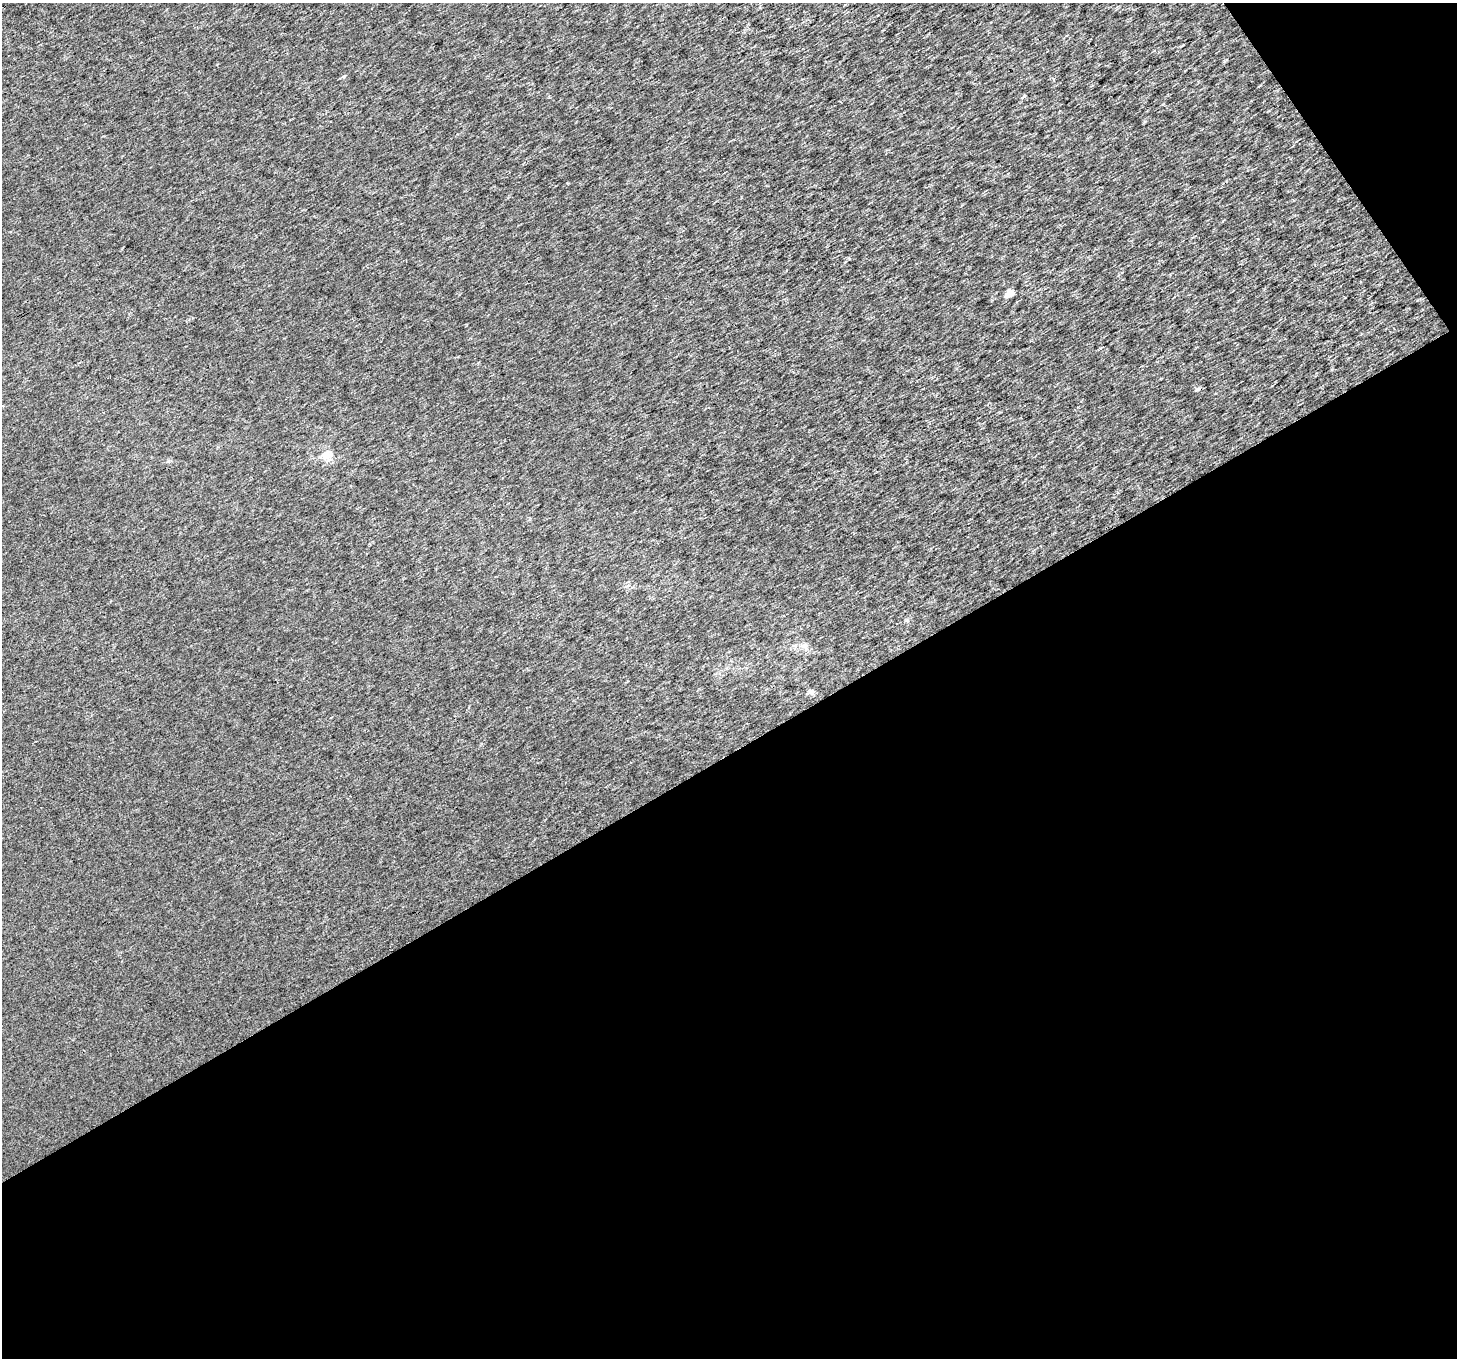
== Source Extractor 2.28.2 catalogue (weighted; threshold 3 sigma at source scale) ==
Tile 4 of 2 x 2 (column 2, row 2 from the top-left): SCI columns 1455-2909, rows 89-1444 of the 2912 x 2870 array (HDU 1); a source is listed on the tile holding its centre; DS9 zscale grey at full resolution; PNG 1459 x 1360 px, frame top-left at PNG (2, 3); no overlay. Shown black and unused: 47% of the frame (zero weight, under 3 of 4 exposures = <1% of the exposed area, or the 3 px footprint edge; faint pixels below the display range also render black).
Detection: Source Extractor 2.28.2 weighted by HDU 2 'WHT'; one run over the whole footprint, this tile lists its part. Background 9.86e-04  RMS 0.0049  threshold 0.0219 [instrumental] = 3 sigma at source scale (4.5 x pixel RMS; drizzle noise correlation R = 1.50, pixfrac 1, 0.0396/0.0396 arcsec/px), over >= 5 px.
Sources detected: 5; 1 cosmic-ray / hot-pixel residue — not listed; the other 4 listed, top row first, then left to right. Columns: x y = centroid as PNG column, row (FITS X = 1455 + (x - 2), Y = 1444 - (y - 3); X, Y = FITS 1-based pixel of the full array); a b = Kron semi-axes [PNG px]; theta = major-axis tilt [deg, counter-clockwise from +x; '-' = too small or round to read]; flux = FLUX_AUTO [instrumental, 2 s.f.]
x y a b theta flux
344 76 5 3 - 0.54
1010 293 6 4 28 8.8
327 455 14 12 13 5.1
811 692 8 6 39 1.4